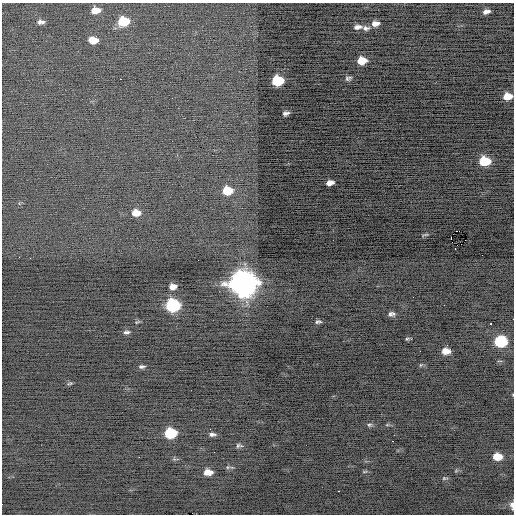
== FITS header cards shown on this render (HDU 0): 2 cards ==
NAXIS1  =                  512 / Axis length
NAXIS2  =                  512 / Axis length

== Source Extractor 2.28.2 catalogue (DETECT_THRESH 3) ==
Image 512 x 512 px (HDU 0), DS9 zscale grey, 1 PNG px = 1 image px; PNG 516 x 516 px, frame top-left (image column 1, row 512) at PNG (2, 3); no overlay
Background -0.522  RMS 0.78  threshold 2.34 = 3 sigma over >= 5 px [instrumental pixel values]
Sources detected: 50; all 50 listed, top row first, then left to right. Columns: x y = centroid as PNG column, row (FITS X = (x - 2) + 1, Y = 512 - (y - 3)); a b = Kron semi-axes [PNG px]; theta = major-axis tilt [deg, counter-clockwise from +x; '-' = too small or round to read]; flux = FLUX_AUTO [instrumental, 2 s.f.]
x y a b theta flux
95 10 9 6 10 510
486 11 7 4 16 240
123 21 10 8 10 1800
41 22 9 5 1 190
375 23 9 6 6 330
358 27 12 6 8 250
366 28 10 6 -7 190
93 40 9 7 0 710
362 61 8 6 10 890
348 78 9 5 16 130
120 79 2 2 - 250
277 81 9 7 6 2500
507 96 8 6 5 720
286 113 6 4 11 160
484 161 9 7 0 1900
330 183 7 5 14 320
227 191 9 7 4 1200
136 213 9 7 1 510
457 231 2 2 - 41
425 235 10 4 11 89
451 238 3 2 - 760
198 260 2 2 - 21
243 283 12 10 -1 57000
173 287 8 6 7 360
173 305 9 8 - 6300
391 314 9 6 -3 190
513 319 2 2 - 100
137 322 8 4 26 77
318 322 8 5 7 120
490 324 3 2 - 490
127 332 9 4 2 130
407 339 7 4 27 76
500 342 9 7 0 3200
420 351 3 2 - 41
446 351 8 6 -2 460
142 366 8 5 3 130
70 383 8 4 8 78
369 425 7 5 12 110
387 425 6 4 18 68
170 433 9 7 5 2600
212 434 8 4 1 160
393 441 3 2 - 98
239 446 9 6 -2 130
497 457 8 6 -4 790
456 471 6 4 19 66
208 472 8 5 -1 530
364 472 8 4 1 75
444 478 8 4 6 87
339 491 3 2 - 190
512 505 10 5 -85 200
At the frame edge (FLAGS 8, measured only in part): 3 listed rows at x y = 507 96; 513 319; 512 505